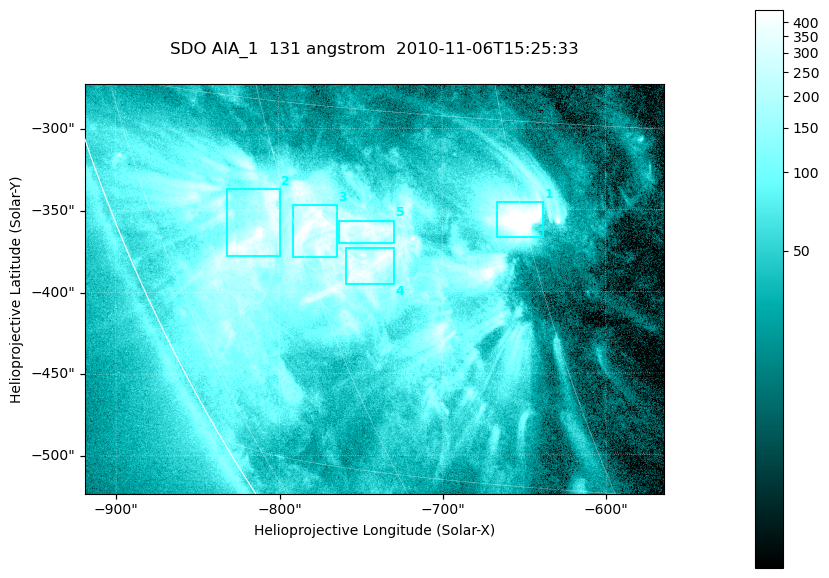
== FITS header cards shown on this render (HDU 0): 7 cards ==
TELESCOP= 'SDO     '           /
INSTRUME= 'AIA_1   '           /
WAVELNTH=                  131 /
WAVEUNIT= 'angstrom'           /
DATE-OBS= '2010-11-06T15:25:33.62' /
CTYPE1  = 'HPLN-TAN'           /
CTYPE2  = 'HPLT-TAN'           /

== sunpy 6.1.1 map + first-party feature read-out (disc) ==
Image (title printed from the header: SDO AIA_1  131 angstrom  2010-11-06T15:25:33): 590 x 417 px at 0.601 arcsec/px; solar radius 968 arcsec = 1612 px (partial field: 2.7% of the solar disc is inside the frame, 89% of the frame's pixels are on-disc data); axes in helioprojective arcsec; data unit not stated in the header (colour bar unlabelled)
Pointing: header CRPIX1/2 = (2045.07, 2040.72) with CRVAL1/2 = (0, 0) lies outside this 590 x 417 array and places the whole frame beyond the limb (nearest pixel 1.35 R_sun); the SolarSoft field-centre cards XCEN/YCEN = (-741.4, -398.2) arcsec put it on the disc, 766 arcsec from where CRPIX/CRVAL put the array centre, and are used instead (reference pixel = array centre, CRVAL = XCEN/YCEN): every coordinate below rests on XCEN/YCEN
Orientation: roll -0.139 deg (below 1 deg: not rotated)
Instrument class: DISC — disc imager (sunpy class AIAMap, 131 A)
Bright regions (active regions / flare kernels): reference = the on-disc median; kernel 5 px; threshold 5 sigma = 257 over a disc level ~51.9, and >= 1.15x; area >= 246 px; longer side >= 5 px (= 3 arcsec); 5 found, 5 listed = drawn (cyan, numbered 1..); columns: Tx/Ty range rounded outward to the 2 arcsec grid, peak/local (2 s.f.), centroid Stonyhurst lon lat
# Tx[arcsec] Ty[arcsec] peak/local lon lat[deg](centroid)
1 -666..-638 -368..-344 17 -45 -19
2 -832..-798 -378..-336 9.4 -63 -20
3 -792..-764 -380..-346 9.4 -59 -20
4 -760..-728 -396..-372 7.5 -55 -21
5 -764..-728 -372..-356 7.9 -55 -20
Off-limb structures (1.02-1.3 R_sun): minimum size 123 px: none found